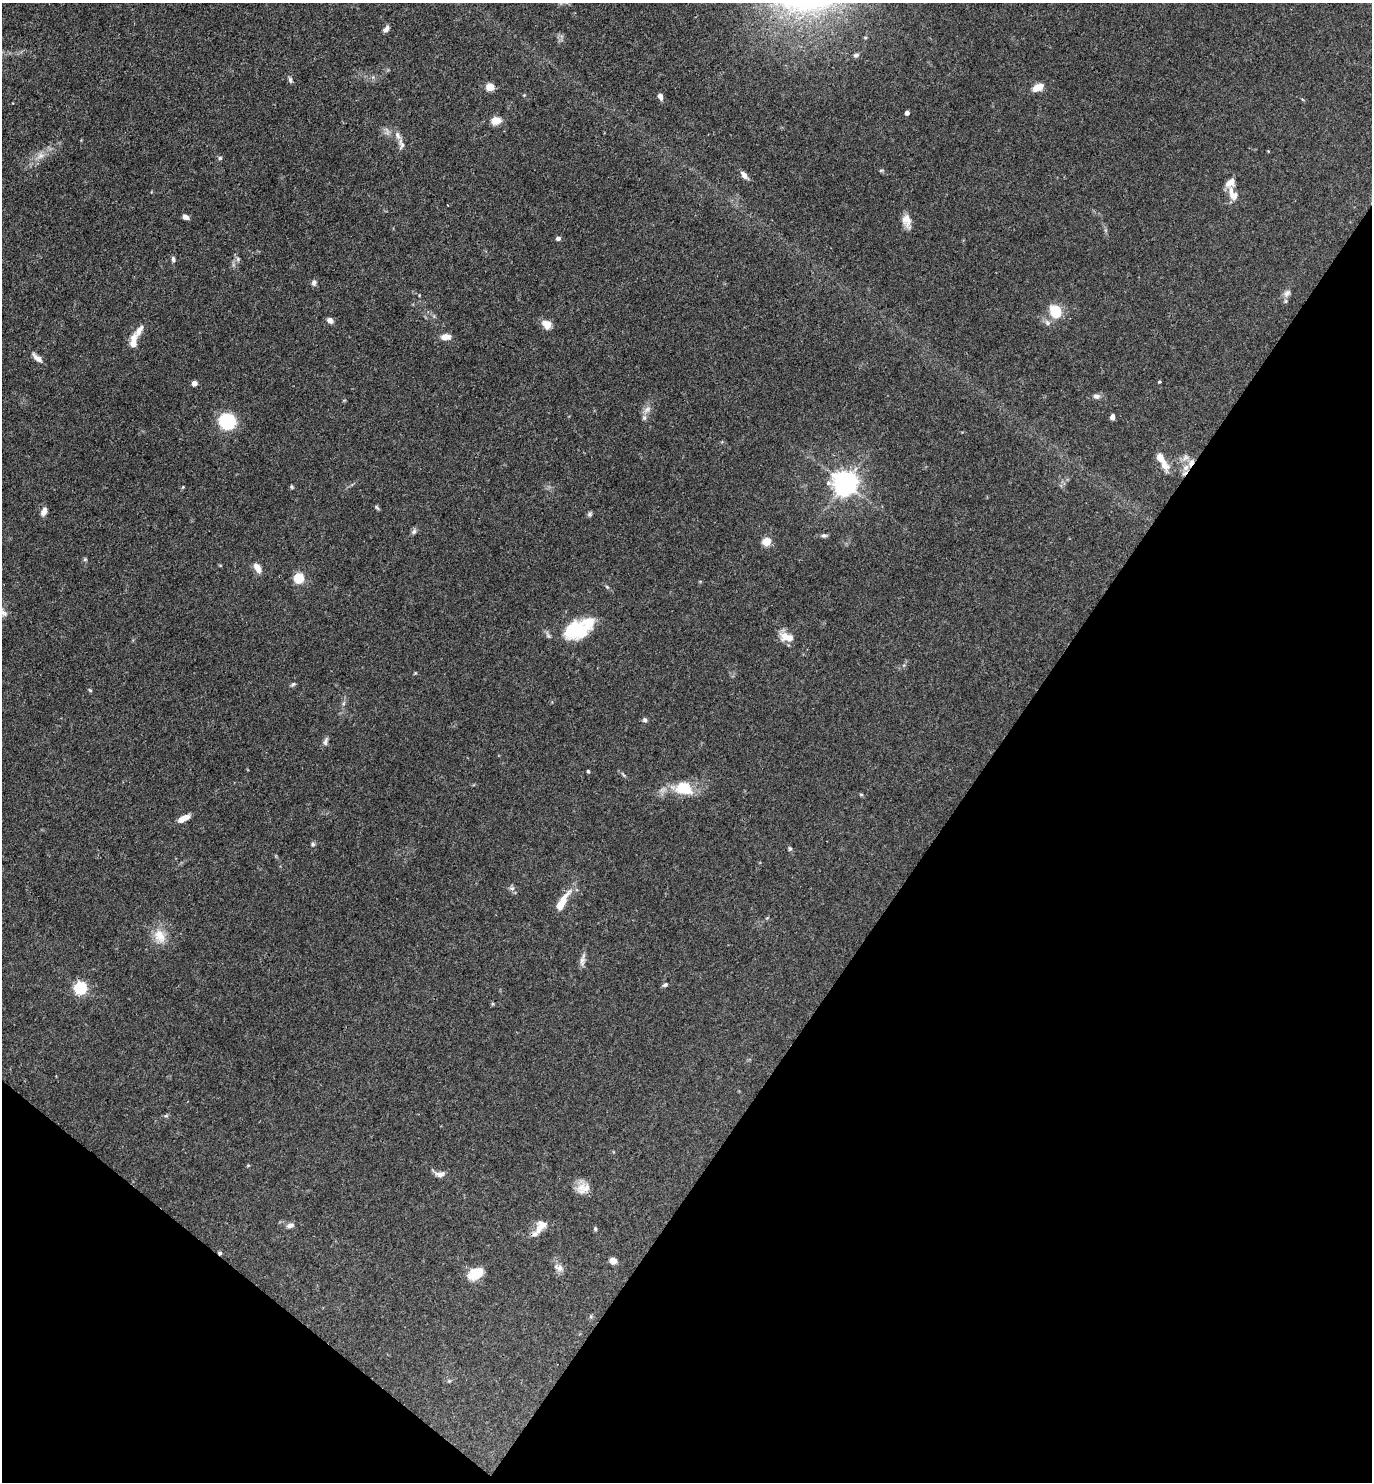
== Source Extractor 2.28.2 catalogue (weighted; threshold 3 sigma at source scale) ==
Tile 15 of 4 x 4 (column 3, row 4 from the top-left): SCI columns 2895-4264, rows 1-1480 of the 5929 x 5923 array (HDU 1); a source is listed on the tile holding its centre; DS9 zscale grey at full resolution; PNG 1374 x 1484 px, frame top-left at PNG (2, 3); no overlay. Shown black and unused: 33% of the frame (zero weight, under 3 of 4 exposures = <1% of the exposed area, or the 3 px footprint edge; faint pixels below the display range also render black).
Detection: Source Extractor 2.28.2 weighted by HDU 2 'WHT'; one run over the whole footprint, this tile lists its part. Background 0.119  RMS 0.0043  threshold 0.0195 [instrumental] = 3 sigma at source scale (4.5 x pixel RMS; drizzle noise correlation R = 1.50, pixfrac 1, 0.05/0.05 arcsec/px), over >= 5 px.
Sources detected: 84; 1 cosmic-ray / hot-pixel residue — not listed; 7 inside a brighter listed object's ellipse — not listed separately; the other 76 listed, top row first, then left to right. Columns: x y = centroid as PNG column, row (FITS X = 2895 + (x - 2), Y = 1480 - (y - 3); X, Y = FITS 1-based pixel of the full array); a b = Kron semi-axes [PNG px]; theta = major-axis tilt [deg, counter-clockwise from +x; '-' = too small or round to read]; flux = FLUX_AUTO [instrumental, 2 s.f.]
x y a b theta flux
386 29 8 5 49 1.7
856 55 8 6 18 1.1
290 80 7 5 -71 0.92
490 87 5 5 - 15
1038 87 14 8 25 4.4
660 96 7 4 -70 2
907 113 4 4 - 1.9
496 121 8 6 11 7.5
401 144 16 7 -81 2.1
40 156 10 8 43 2.6
220 158 5 5 - 0.71
881 170 6 4 1 0.55
744 175 10 6 -52 2.1
1230 183 12 9 41 3.2
1234 195 12 9 28 2.8
185 217 6 5 - 1.9
906 220 17 9 -73 4.2
558 238 5 5 - 1.3
173 259 7 4 -83 0.93
238 259 6 6 - 0.95
314 283 7 6 - 1.3
1287 293 13 7 50 2.1
1055 312 10 8 -68 16
330 320 6 5 - 2.4
547 324 11 9 -43 4.2
139 330 17 7 56 3.4
446 337 11 7 1 3.2
133 342 15 6 88 5.8
37 358 14 6 -43 2.4
1159 382 3 3 - 0.53
194 383 4 4 - 3.3
1097 396 9 7 -8 1.6
647 409 11 6 45 2
1112 417 5 4 - 1.9
227 421 18 17 - 18
1185 457 10 7 37 2
1164 465 14 10 -53 4.2
1186 467 10 8 45 3.1
845 483 7 7 - 430
292 487 6 4 -72 0.52
377 508 8 4 -48 0.67
44 511 10 6 66 2.4
590 514 7 5 66 0.87
414 532 8 6 49 1.1
824 536 7 5 -7 1
766 541 5 5 - 17
85 559 6 4 19 0.53
257 568 13 7 -59 3.3
299 578 5 5 - 32
607 587 7 4 -45 0.66
4 613 11 8 -40 2.1
578 629 35 18 25 24
787 637 19 10 -15 5.1
293 684 7 4 44 0.7
645 720 5 5 - 1
325 742 11 6 83 1.3
588 771 3 3 - 0.54
684 789 23 16 -13 12
861 794 6 3 -19 0.48
183 818 13 5 28 4.9
313 844 6 5 - 0.74
790 849 7 5 -89 0.64
512 888 8 6 -3 1.2
562 902 21 6 59 9.9
160 936 21 15 -61 7.2
582 960 18 6 78 2.2
665 985 7 5 28 0.86
81 988 6 5 - 64
440 1174 12 7 1 2.4
581 1187 20 10 52 4.3
290 1225 11 6 9 1.7
541 1226 17 10 55 5
595 1229 5 4 - 0.68
613 1261 7 6 - 2.5
559 1268 13 8 -26 2.4
475 1274 14 9 26 11
Overlapping masked pixels (flux is a lower limit): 1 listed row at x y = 1186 467